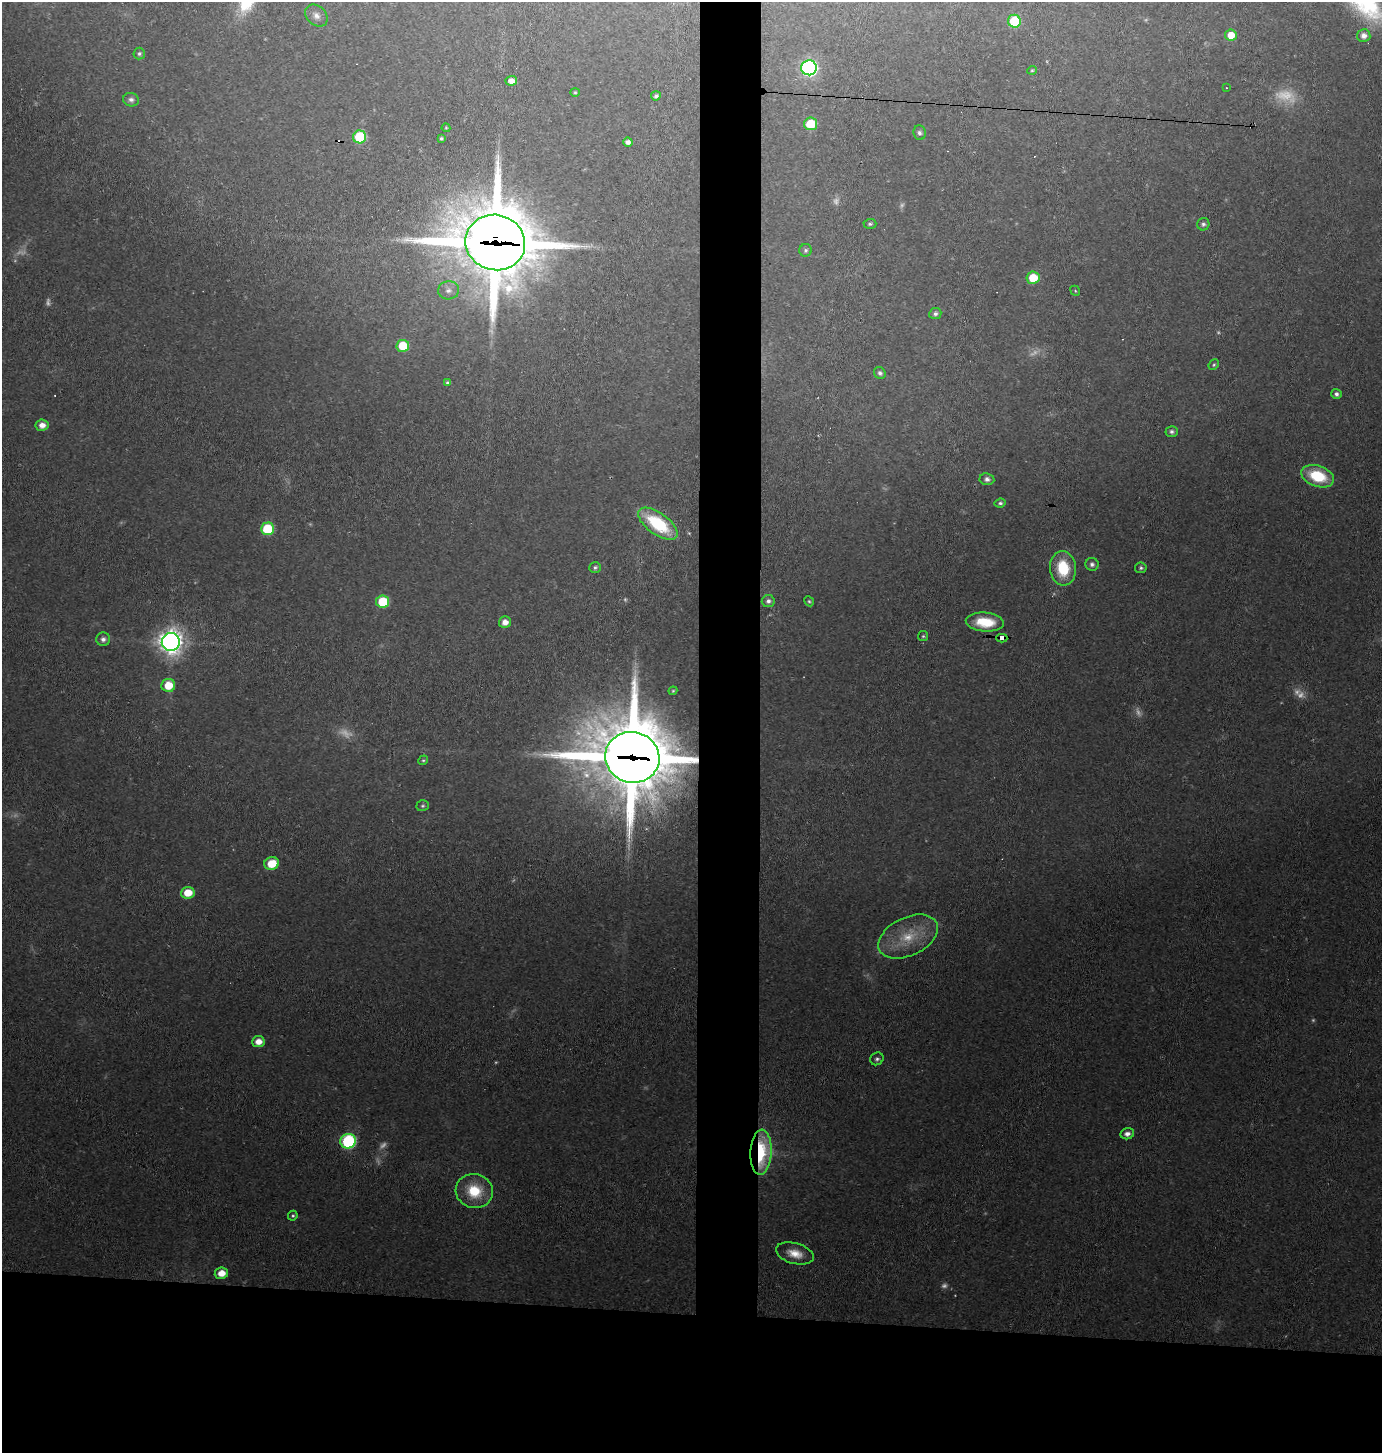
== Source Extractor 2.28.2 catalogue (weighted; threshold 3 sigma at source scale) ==
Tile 8 of 3 x 3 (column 2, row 3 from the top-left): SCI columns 1480-2859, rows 1-1451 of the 4379 x 4353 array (HDU 1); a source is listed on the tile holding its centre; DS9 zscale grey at full resolution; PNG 1384 x 1455 px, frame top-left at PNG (2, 2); each listed source drawn as its Kron ellipse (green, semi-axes under 4 px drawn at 4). Shown black and unused: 14% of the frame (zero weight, under 2 of 3 exposures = <1% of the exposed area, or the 3 px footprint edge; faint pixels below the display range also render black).
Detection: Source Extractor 2.28.2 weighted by HDU 2 'WHT'; one run over the whole footprint, this tile lists its part. Background 0.131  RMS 0.011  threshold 0.0488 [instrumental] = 3 sigma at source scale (4.5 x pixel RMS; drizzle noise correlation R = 1.50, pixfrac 1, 0.05/0.05 arcsec/px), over >= 5 px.
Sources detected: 91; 18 too faint to see at this stretch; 5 cosmic-ray / hot-pixel residue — neither listed nor drawn; the other 68 listed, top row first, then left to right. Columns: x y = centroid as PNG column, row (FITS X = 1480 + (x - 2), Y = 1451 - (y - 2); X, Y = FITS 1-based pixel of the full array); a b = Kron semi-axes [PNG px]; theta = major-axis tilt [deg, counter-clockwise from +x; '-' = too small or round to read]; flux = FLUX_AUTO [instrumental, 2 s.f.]
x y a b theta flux
316 16 12 9 -44 7.5
1014 21 6 6 - 57
1231 35 6 5 - 15
1364 36 6 6 - 6.8
139 54 6 5 - 2.4
809 68 8 7 - 340
1032 70 5 4 - 1.4
511 81 5 5 - 7.8
1226 88 3 2 - 0.7
575 92 4 4 - 1.4
656 96 5 4 - 2.8
131 100 8 6 -12 3.9
811 124 6 6 - 41
446 128 4 4 - 1.1
919 133 7 6 - 3.3
360 137 6 6 - 64
441 138 4 3 - 1.7
628 142 5 4 - 4.6
870 224 6 5 - 2.2
1203 224 6 6 - 3
495 242 30 27 -16 12000
806 250 6 6 - 2.5
1033 278 6 6 - 29
448 290 10 9 - 7.1
1075 291 5 4 - 1.3
935 314 6 5 - 3.8
403 346 6 6 - 36
1214 365 6 4 46 1.7
880 373 6 5 - 3.1
447 383 4 3 - 2
1336 394 5 5 - 3.5
42 425 6 5 - 8
1172 432 6 5 - 2.9
1318 476 17 10 -19 50
987 479 7 6 - 4.4
1000 503 6 4 5 2.5
658 524 23 10 -36 76
267 529 6 6 - 57
1092 564 6 6 - 3.5
595 567 6 5 - 2.4
1063 568 17 13 -84 47
1141 568 6 5 - 2.5
768 601 6 6 - 4.1
809 601 5 4 - 1.7
383 602 6 6 - 49
505 622 6 5 - 8.7
985 622 19 9 -5 31
923 636 5 5 - 1.8
1002 638 5 3 - 63
103 639 7 6 - 4.5
171 642 9 9 - 1100
168 685 7 6 - 25
673 691 4 3 - 1.3
632 757 27 25 -16 13000
423 760 5 4 - 1.6
423 806 6 5 - 2
272 863 7 6 - 25
188 893 7 6 - 22
908 937 32 19 26 41
258 1042 6 5 - 11
877 1059 7 6 - 3
1127 1134 7 5 13 5.7
348 1141 8 7 - 160
761 1152 22 10 87 90
474 1191 19 17 -16 38
293 1216 5 4 - 1.8
795 1253 19 10 -15 16
221 1273 7 5 8 15
Overlapping masked pixels (flux is a lower limit): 4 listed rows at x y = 495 242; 1002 638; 632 757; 761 1152